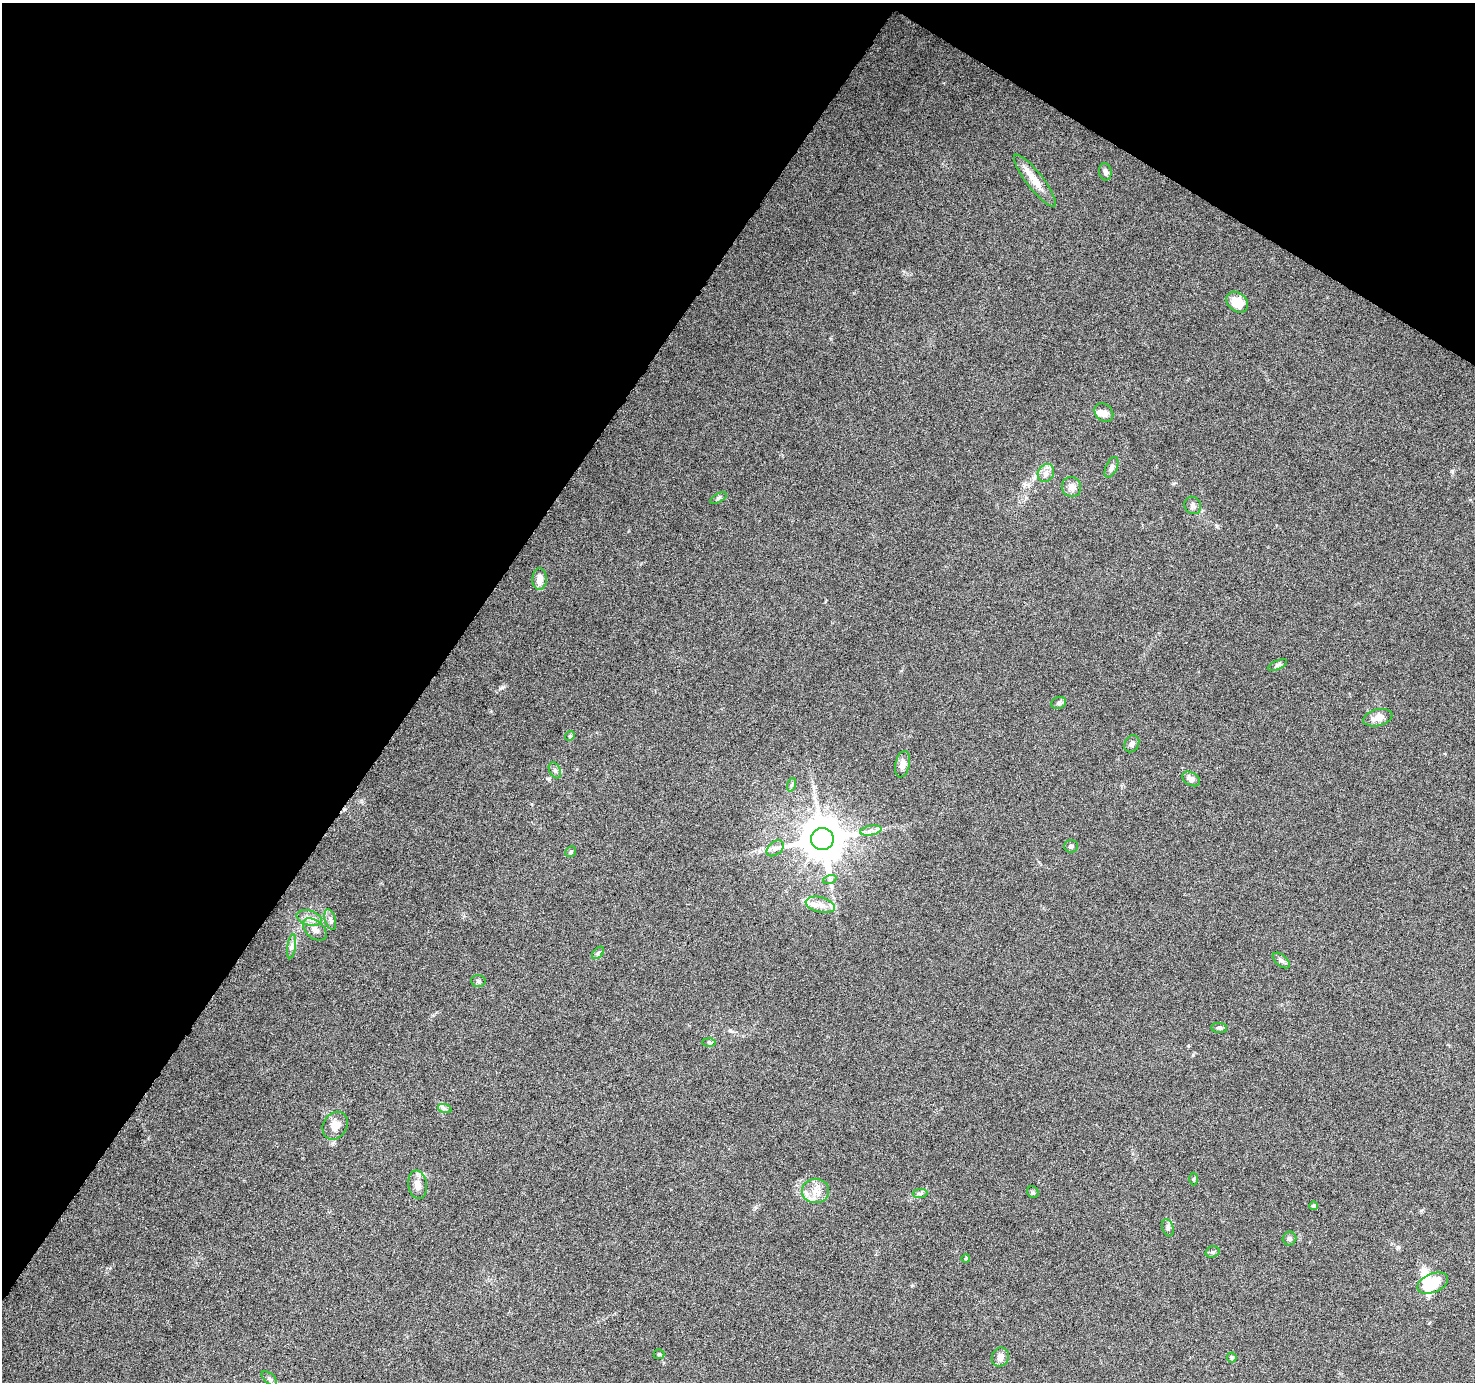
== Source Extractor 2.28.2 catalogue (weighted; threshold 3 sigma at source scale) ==
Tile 2 of 4 x 4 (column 2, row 1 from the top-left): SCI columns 1480-2952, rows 4395-5774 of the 5898 x 5963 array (HDU 1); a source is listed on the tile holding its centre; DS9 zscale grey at full resolution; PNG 1477 x 1384 px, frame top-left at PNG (2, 3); each listed source drawn as its Kron ellipse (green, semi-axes under 4 px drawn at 4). Shown black and unused: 34% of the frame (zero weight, under 6 of 12 exposures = <1% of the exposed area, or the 3 px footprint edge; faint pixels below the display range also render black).
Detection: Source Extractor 2.28.2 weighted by HDU 2 'WHT'; one run over the whole footprint, this tile lists its part. Background 0.053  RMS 0.0026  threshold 0.0106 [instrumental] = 3 sigma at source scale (4.09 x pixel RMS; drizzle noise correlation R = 1.36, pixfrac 0.8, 0.0396/0.0396 arcsec/px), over >= 5 px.
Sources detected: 57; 3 inside a brighter object's white glare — neither listed nor drawn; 2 inside a brighter listed object's ellipse — not listed separately; the other 52 listed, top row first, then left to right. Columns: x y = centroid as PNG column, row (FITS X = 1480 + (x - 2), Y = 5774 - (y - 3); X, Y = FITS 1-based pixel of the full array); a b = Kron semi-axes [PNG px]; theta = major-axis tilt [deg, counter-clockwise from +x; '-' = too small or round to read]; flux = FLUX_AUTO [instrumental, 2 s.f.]
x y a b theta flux
1105 172 9 6 -80 0.72
1035 181 32 8 -52 3.5
1237 302 12 9 -42 5.2
1104 413 10 8 -42 1.6
1111 467 11 5 66 0.78
1046 473 9 8 - 1.3
1072 487 10 9 - 1.5
718 498 9 4 27 0.44
1193 505 9 8 - 0.87
540 579 11 7 89 2.1
1277 665 10 4 24 0.54
1059 703 8 6 22 0.59
1378 718 15 8 13 2.1
570 736 5 4 - 0.31
1132 744 9 7 63 0.91
902 764 13 7 77 1.6
555 770 8 5 -63 0.68
1191 779 9 6 -32 1.2
791 785 7 4 71 0.44
871 830 11 4 10 0.97
822 839 11 11 - 940
1071 846 7 6 - 0.59
775 848 10 6 40 1.1
571 852 6 5 - 0.38
830 879 7 4 19 0.5
820 905 15 7 -14 2.1
309 918 13 7 -16 1.6
330 919 10 5 -74 0.77
315 929 14 8 -41 1.6
292 946 12 4 81 0.8
598 953 7 4 46 0.43
1281 961 10 5 -40 0.73
478 981 7 6 - 0.54
1219 1028 8 5 -2 0.52
709 1042 6 4 -1 0.38
445 1109 7 4 -18 0.47
335 1126 15 12 57 2.5
1194 1179 6 4 88 0.33
418 1185 14 9 -82 2.1
816 1191 13 12 - 2.8
1033 1192 6 5 - 0.4
920 1193 7 4 1 0.57
1314 1206 4 4 - 0.73
1168 1228 9 5 -73 0.56
1289 1239 7 6 - 0.61
1212 1252 7 5 16 0.53
966 1259 4 3 - 0.35
1433 1283 16 9 22 8
659 1354 5 5 - 0.29
1000 1357 9 8 - 1.4
1232 1358 5 5 - 0.39
269 1378 9 5 -41 0.6
Unlisted compact peaks at least as high as the median listed source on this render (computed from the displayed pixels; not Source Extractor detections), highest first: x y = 502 688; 1452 471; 1025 484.